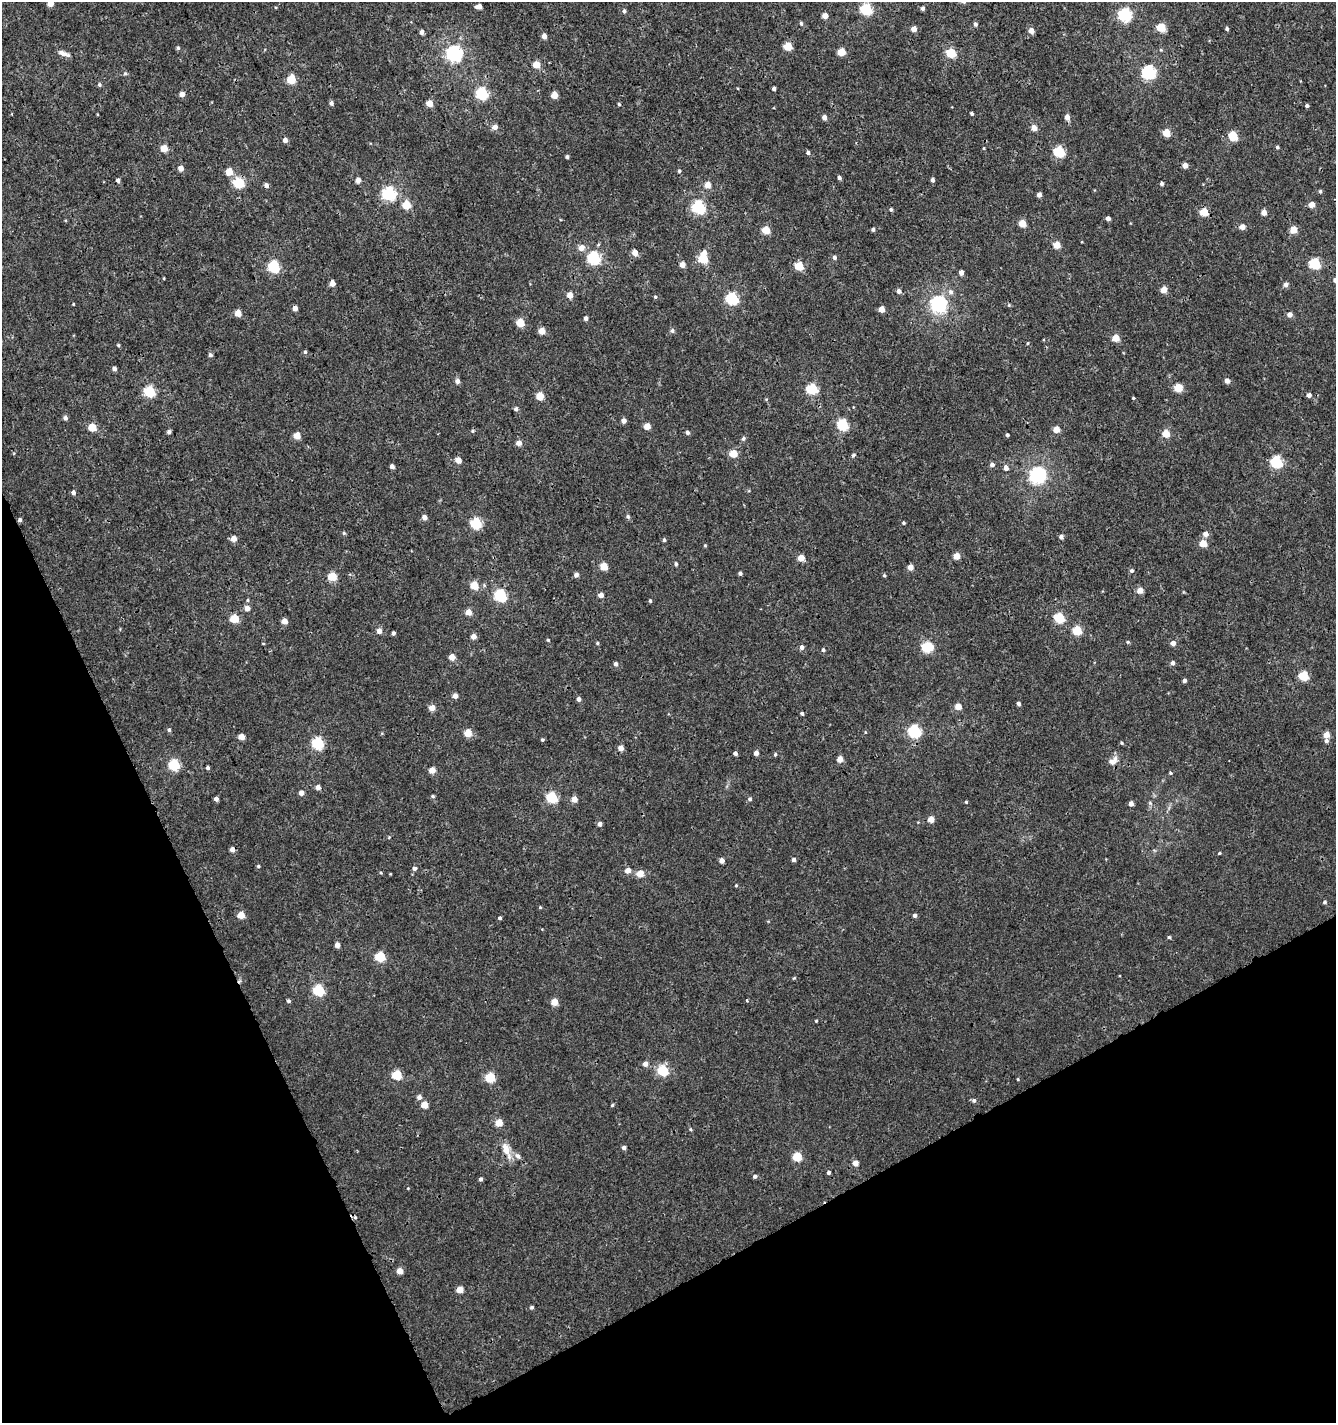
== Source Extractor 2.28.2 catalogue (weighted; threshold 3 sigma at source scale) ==
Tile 14 of 4 x 4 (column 2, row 4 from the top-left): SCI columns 1462-2795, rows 60-1480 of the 5649 x 5800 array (HDU 1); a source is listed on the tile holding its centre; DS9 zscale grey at full resolution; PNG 1338 x 1425 px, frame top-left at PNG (2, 2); no overlay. Shown black and unused: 23% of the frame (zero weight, under 3 of 4 exposures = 5% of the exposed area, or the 3 px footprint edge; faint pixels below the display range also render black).
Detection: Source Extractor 2.28.2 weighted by HDU 2 'WHT'; one run over the whole footprint, this tile lists its part. Background 0.00116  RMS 0.0019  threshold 0.00838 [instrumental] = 3 sigma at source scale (4.5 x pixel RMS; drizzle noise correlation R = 1.50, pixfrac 1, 0.0396/0.0396 arcsec/px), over >= 5 px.
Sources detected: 282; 2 cosmic-ray / hot-pixel residue — not listed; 1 inside a brighter listed object's ellipse — not listed separately; the other 279 listed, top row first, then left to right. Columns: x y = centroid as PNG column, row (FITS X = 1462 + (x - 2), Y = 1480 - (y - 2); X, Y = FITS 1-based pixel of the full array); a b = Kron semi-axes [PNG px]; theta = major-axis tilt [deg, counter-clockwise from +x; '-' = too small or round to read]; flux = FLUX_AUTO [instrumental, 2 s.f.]
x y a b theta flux
50 3 4 4 - 2
479 7 6 4 2 1.1
923 8 4 4 - 0.49
866 9 5 5 - 19
624 11 5 4 - 0.36
1125 15 6 6 - 27
825 16 4 4 - 1.7
801 23 5 4 - 0.34
975 24 5 4 - 0.45
1161 27 5 5 - 6.8
914 29 4 4 - 1.5
1227 29 4 4 - 0.34
1031 31 4 4 - 1.9
422 32 4 4 - 0.87
544 36 5 4 - 0.88
788 46 5 5 - 5.6
178 48 5 4 - 0.29
1161 50 5 4 - 0.2
841 52 5 5 - 4.6
62 53 12 6 -16 0.97
951 53 5 5 - 9.7
454 54 6 6 - 54
536 65 5 4 - 3.1
1149 72 6 6 - 32
125 73 5 5 - 0.28
291 80 5 5 - 6.5
99 85 5 5 - 0.31
774 89 4 3 - 0.49
482 93 6 5 - 23
182 94 5 4 - 1.1
554 95 4 4 - 3.2
331 103 4 4 - 0.59
429 103 4 4 - 2.4
619 104 4 3 - 0.24
1307 106 4 3 - 0.39
972 114 4 4 - 0.29
824 117 4 4 - 1.1
1067 117 5 4 - 1.2
495 127 5 5 - 1.2
1034 128 4 4 - 2
1166 133 5 5 - 4.2
1233 136 5 5 - 8.3
285 140 4 4 - 1
1277 147 4 4 - 0.33
164 148 5 5 - 3
984 148 5 3 - 0.15
1059 151 6 5 - 14
808 153 5 4 - 0.43
567 157 4 3 - 0.39
1185 165 4 4 - 1.2
181 168 4 4 - 1.3
679 171 4 4 - 0.27
229 172 5 5 - 3.3
839 178 4 4 - 0.5
118 180 4 4 - 0.55
358 180 4 4 - 1.1
932 180 4 4 - 0.52
239 183 5 5 - 14
1162 184 4 4 - 0.43
266 185 5 5 - 0.61
708 185 5 5 - 2.1
1320 191 4 4 - 0.3
389 194 6 6 - 30
1039 195 4 4 - 0.84
406 205 5 5 - 5.3
1312 205 4 4 - 2
698 207 6 6 - 26
891 209 4 4 - 0.3
1204 212 5 5 - 4.8
1264 213 4 4 - 1.5
1108 218 4 4 - 0.99
1022 223 5 4 - 3.9
1242 227 4 4 - 1.6
873 229 3 3 - 0.45
766 230 5 5 - 5.1
1293 230 5 4 - 3.2
1057 245 5 4 - 3.5
581 248 6 6 - 1.4
635 252 5 4 - 2.3
704 252 6 5 - 0.76
834 257 5 5 - 0.48
594 258 6 6 - 24
703 258 5 5 - 8.7
1315 264 5 5 - 15
682 265 4 4 - 1.5
799 266 5 5 - 6.8
274 267 5 5 - 21
961 272 4 4 - 0.99
164 278 4 3 - 0.15
1335 280 4 4 - 0.98
332 283 4 4 - 2
1286 285 5 5 - 0.77
1164 290 5 4 - 2.3
899 291 5 5 - 0.77
951 292 7 7 - 0.66
570 295 4 4 - 2.3
655 297 5 4 - 0.23
732 299 6 5 - 22
73 304 3 3 - 0.14
939 304 6 6 - 58
1009 305 5 5 - 0.24
295 308 4 4 - 1.3
881 309 5 4 - 2.1
238 313 5 4 - 2.8
1290 314 5 5 - 1.1
586 318 4 3 - 0.7
520 323 5 5 - 5.9
672 330 6 5 - 0.46
542 331 4 4 - 2.3
1116 338 5 4 - 3.1
1028 343 4 3 - 0.17
118 345 4 4 - 0.22
305 352 5 4 - 0.32
210 355 5 5 - 0.43
114 369 4 4 - 0.64
457 381 5 5 - 0.83
1227 381 5 4 - 0.97
1178 388 5 5 - 6.1
812 389 6 5 - 15
149 391 5 5 - 16
1309 395 5 4 - 0.68
540 396 5 5 - 4.6
1133 398 4 3 - 0.19
516 409 5 4 - 0.55
65 418 5 5 - 0.53
623 421 4 4 - 1.1
843 425 5 5 - 16
647 426 4 4 - 2.6
92 427 5 5 - 5.3
1056 429 4 4 - 2.6
473 431 5 4 - 0.26
169 432 4 4 - 0.54
687 432 5 4 - 0.46
1166 433 5 5 - 3.7
297 435 5 4 - 3.1
1007 435 4 3 - 0.31
743 439 6 5 - 0.36
519 443 5 4 - 1.3
733 453 5 5 - 4.6
853 455 5 4 - 0.33
458 460 5 4 - 1.9
1276 462 6 5 - 19
992 465 5 5 - 0.64
392 466 4 4 - 0.78
1006 468 5 5 - 0.86
1038 475 6 6 - 60
73 492 5 4 - 0.58
424 517 5 4 - 1.1
628 517 5 5 - 0.37
20 520 4 4 - 0.43
903 523 4 4 - 0.24
476 524 5 5 - 15
344 533 5 4 - 0.25
1205 534 5 5 - 1.2
1061 537 5 4 - 0.66
234 538 5 5 - 1.6
664 540 5 4 - 0.28
1203 543 5 4 - 4.2
705 545 4 4 - 0.18
956 556 4 4 - 2.8
801 558 4 4 - 2.8
676 564 4 4 - 0.35
604 566 5 5 - 4.5
910 567 5 4 - 1.5
1131 571 5 5 - 0.37
740 573 4 3 - 0.47
576 575 5 4 - 0.83
884 575 5 4 - 0.24
332 576 5 5 - 6.5
474 585 5 5 - 4.8
1140 590 5 4 - 2.1
500 595 6 5 - 23
601 595 4 4 - 1.3
247 600 5 3 - 0.21
650 601 4 3 - 0.28
247 608 5 4 - 1.2
468 612 5 4 - 2.1
234 618 5 5 - 6.7
1059 618 5 5 - 10
284 621 4 4 - 2
1077 630 5 5 - 7.7
379 631 5 4 - 1.2
393 633 4 3 - 0.41
473 637 4 4 - 1.5
548 640 4 4 - 0.2
1128 642 5 4 - 0.24
597 643 4 4 - 0.22
1173 643 4 4 - 1.2
802 647 5 5 - 0.7
927 647 7 5 2 12
823 650 5 4 - 0.33
452 657 5 4 - 2.2
1173 663 5 4 - 0.59
615 664 5 4 - 0.56
1304 676 5 5 - 8.7
1184 680 4 4 - 0.48
455 696 4 4 - 1.1
579 699 4 4 - 0.75
1018 703 4 3 - 0.63
958 707 4 4 - 2.8
432 708 5 5 - 1.8
802 714 5 4 - 0.27
169 730 5 4 - 0.33
914 731 6 5 - 25
468 733 5 5 - 4
1326 734 4 4 - 2.3
241 737 4 4 - 2.4
542 740 4 4 - 0.27
1326 741 5 5 - 0.55
318 743 6 5 - 19
1121 743 4 4 - 0.24
621 748 5 5 - 1.4
735 753 4 4 - 0.63
756 753 4 4 - 0.93
775 754 5 4 - 0.26
840 759 4 4 - 1.9
1112 761 12 9 -11 1.1
174 765 5 5 - 17
208 768 4 3 - 0.41
432 770 4 4 - 2.2
1170 773 4 4 - 0.21
318 787 4 4 - 1.2
301 793 4 4 - 1
433 796 5 4 - 0.27
552 798 5 5 - 15
216 799 4 4 - 0.73
574 799 5 4 - 1.9
750 799 5 5 - 0.34
966 802 3 3 - 0.22
1150 803 7 4 -46 0.31
1131 804 4 4 - 1.1
931 819 4 4 - 2.2
600 824 4 4 - 0.76
389 837 4 3 - 0.16
1219 853 4 3 - 0.21
722 860 4 4 - 1.2
794 860 4 4 - 0.55
258 866 4 3 - 0.24
414 868 5 4 - 0.57
628 870 4 4 - 1.6
381 873 4 4 - 0.19
640 873 5 5 - 2.8
736 885 4 4 - 0.17
1324 902 5 4 - 0.34
540 907 4 3 - 0.21
241 915 5 5 - 3
915 915 4 4 - 0.52
500 918 4 4 - 0.32
1169 937 4 4 - 0.24
337 945 4 4 - 1.4
380 957 5 5 - 10
794 978 4 3 - 0.19
318 990 5 5 - 16
747 1000 4 3 - 0.28
289 1001 5 4 - 0.31
554 1002 4 4 - 2.8
816 1021 4 3 - 0.16
645 1064 5 5 - 0.98
663 1070 5 5 - 14
397 1075 5 5 - 9.1
490 1077 5 5 - 11
1018 1079 4 3 - 0.19
419 1097 5 5 - 0.83
974 1100 5 5 - 0.43
424 1105 5 4 - 3.5
612 1105 4 3 - 0.21
499 1123 5 5 - 3.5
691 1129 5 4 - 0.22
624 1147 4 4 - 0.6
506 1149 20 11 -69 2.3
797 1157 5 5 - 8
855 1163 4 4 - 1.6
828 1172 4 4 - 0.49
755 1176 4 4 - 0.51
481 1179 4 4 - 0.49
408 1188 4 3 - 0.13
400 1271 5 4 - 2.1
460 1290 5 4 - 2.7
532 1307 4 4 - 0.35
Overlapping masked pixels (flux is a lower limit): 2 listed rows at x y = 20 520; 506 1149
Isophote crosses this tile's border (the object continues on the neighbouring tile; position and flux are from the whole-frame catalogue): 2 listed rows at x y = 50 3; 1335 280